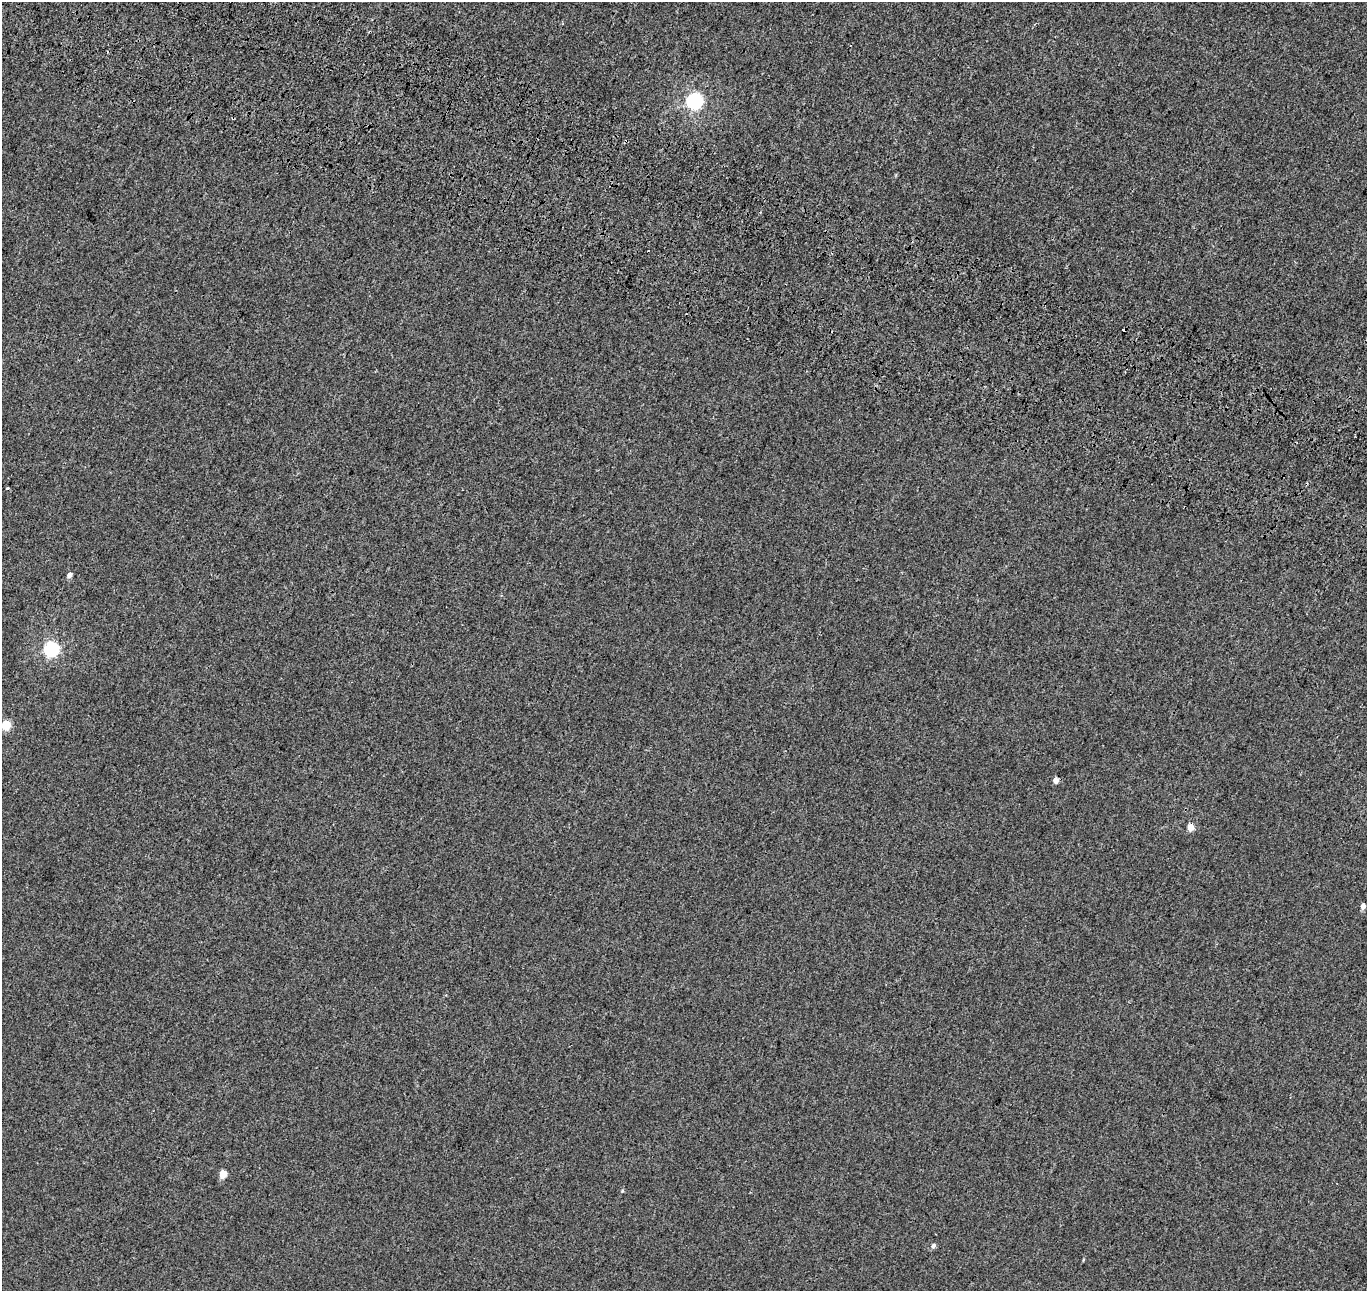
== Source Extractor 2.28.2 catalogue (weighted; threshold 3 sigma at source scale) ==
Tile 11 of 4 x 4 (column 3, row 3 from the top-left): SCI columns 2868-4232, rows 1617-2905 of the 5742 x 5874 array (HDU 1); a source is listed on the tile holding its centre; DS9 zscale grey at full resolution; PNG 1369 x 1293 px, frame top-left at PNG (2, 2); no overlay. Shown black and unused: <1% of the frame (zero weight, under 3 of 4 exposures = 9% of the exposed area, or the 3 px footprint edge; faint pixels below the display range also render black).
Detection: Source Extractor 2.28.2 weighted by HDU 2 'WHT'; one run over the whole footprint, this tile lists its part. Background 0.001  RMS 0.0029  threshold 0.0131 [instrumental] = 3 sigma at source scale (4.5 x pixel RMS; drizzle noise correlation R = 1.50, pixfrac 1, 0.0396/0.0396 arcsec/px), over >= 5 px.
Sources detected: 15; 3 cosmic-ray / hot-pixel residue — not listed; the other 12 listed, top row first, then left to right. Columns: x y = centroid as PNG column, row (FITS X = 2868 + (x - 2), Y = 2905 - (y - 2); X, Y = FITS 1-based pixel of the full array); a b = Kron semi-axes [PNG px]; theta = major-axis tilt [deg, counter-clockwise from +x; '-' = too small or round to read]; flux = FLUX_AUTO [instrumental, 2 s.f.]
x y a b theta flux
370 32 3 2 - 0.5
695 101 6 6 - 75
69 575 5 4 - 1.3
51 649 6 6 - 53
6 725 5 5 - 13
1056 780 5 4 - 2.2
1190 827 5 4 - 4.1
1363 906 5 4 - 1.4
223 1174 5 5 - 6.9
622 1191 5 4 - 0.33
933 1246 6 5 - 0.85
1083 1260 5 3 - 0.25
Overlapping masked pixels (flux is a lower limit): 1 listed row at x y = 370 32